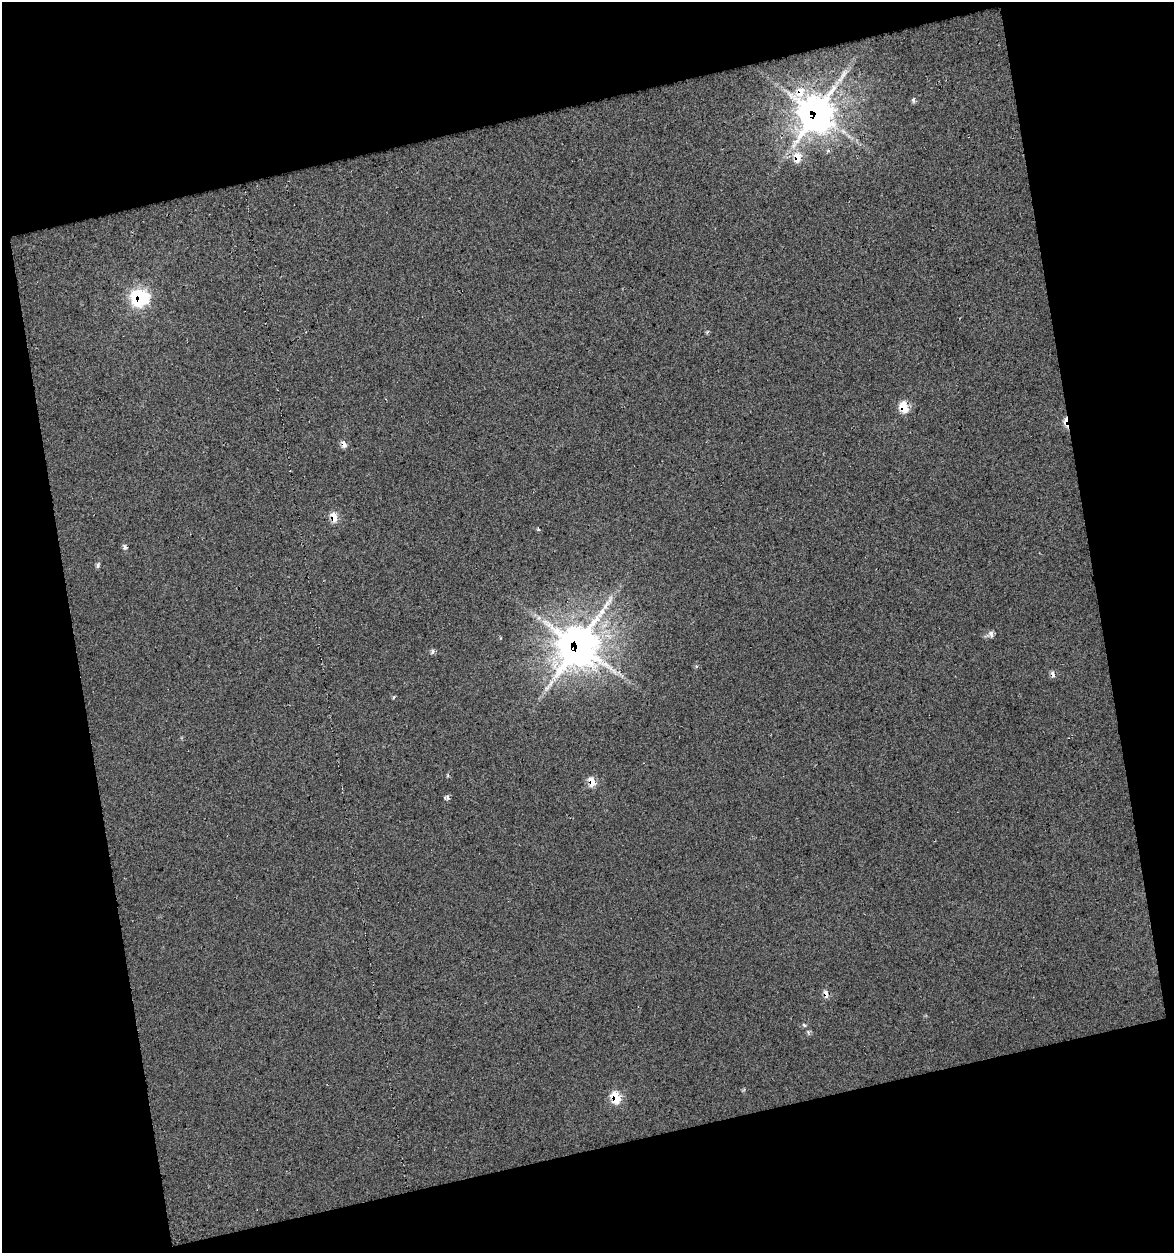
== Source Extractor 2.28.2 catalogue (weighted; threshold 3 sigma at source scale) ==
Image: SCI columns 21-1192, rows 1-1251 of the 1207 x 1251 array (HDU 1 of 3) = the unmasked area's bounding box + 8 px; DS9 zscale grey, full resolution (1 PNG px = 1 image px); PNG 1176 x 1255 px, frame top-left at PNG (2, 2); no overlay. Shown black and unused: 29% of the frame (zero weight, under 3 of 5 exposures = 1% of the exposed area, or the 3 px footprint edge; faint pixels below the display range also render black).
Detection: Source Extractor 2.28.2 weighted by HDU 2 'WHT'. Background 0.02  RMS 0.051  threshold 0.231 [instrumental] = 3 sigma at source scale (4.5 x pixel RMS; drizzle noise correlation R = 1.50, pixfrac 1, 0.0396/0.0396 arcsec/px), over >= 5 px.
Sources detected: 20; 1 cosmic-ray / hot-pixel residue — not listed; the other 19 listed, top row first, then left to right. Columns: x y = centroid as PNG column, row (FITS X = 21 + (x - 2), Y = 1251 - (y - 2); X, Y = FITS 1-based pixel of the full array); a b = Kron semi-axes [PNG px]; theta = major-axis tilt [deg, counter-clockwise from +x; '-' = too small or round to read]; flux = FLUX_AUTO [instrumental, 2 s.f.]
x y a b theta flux
913 100 6 5 - 10
816 113 15 13 -76 6800
797 157 9 6 -88 82
139 298 9 9 - 690
904 407 8 6 -67 150
343 444 7 5 -76 32
334 517 8 5 -82 74
538 529 5 4 - 6.1
125 547 8 5 -75 12
98 565 7 4 89 11
991 634 8 5 -72 21
577 645 17 16 - 8600
433 651 7 5 74 11
1053 674 8 5 -80 20
592 782 9 6 -76 71
447 797 6 6 - 12
826 994 7 4 -74 33
804 1025 6 3 -44 6.6
615 1098 9 7 -71 140
Overlapping masked pixels (flux is a lower limit): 11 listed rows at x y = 816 113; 797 157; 139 298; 904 407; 343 444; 334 517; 577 645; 1053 674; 592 782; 826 994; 615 1098